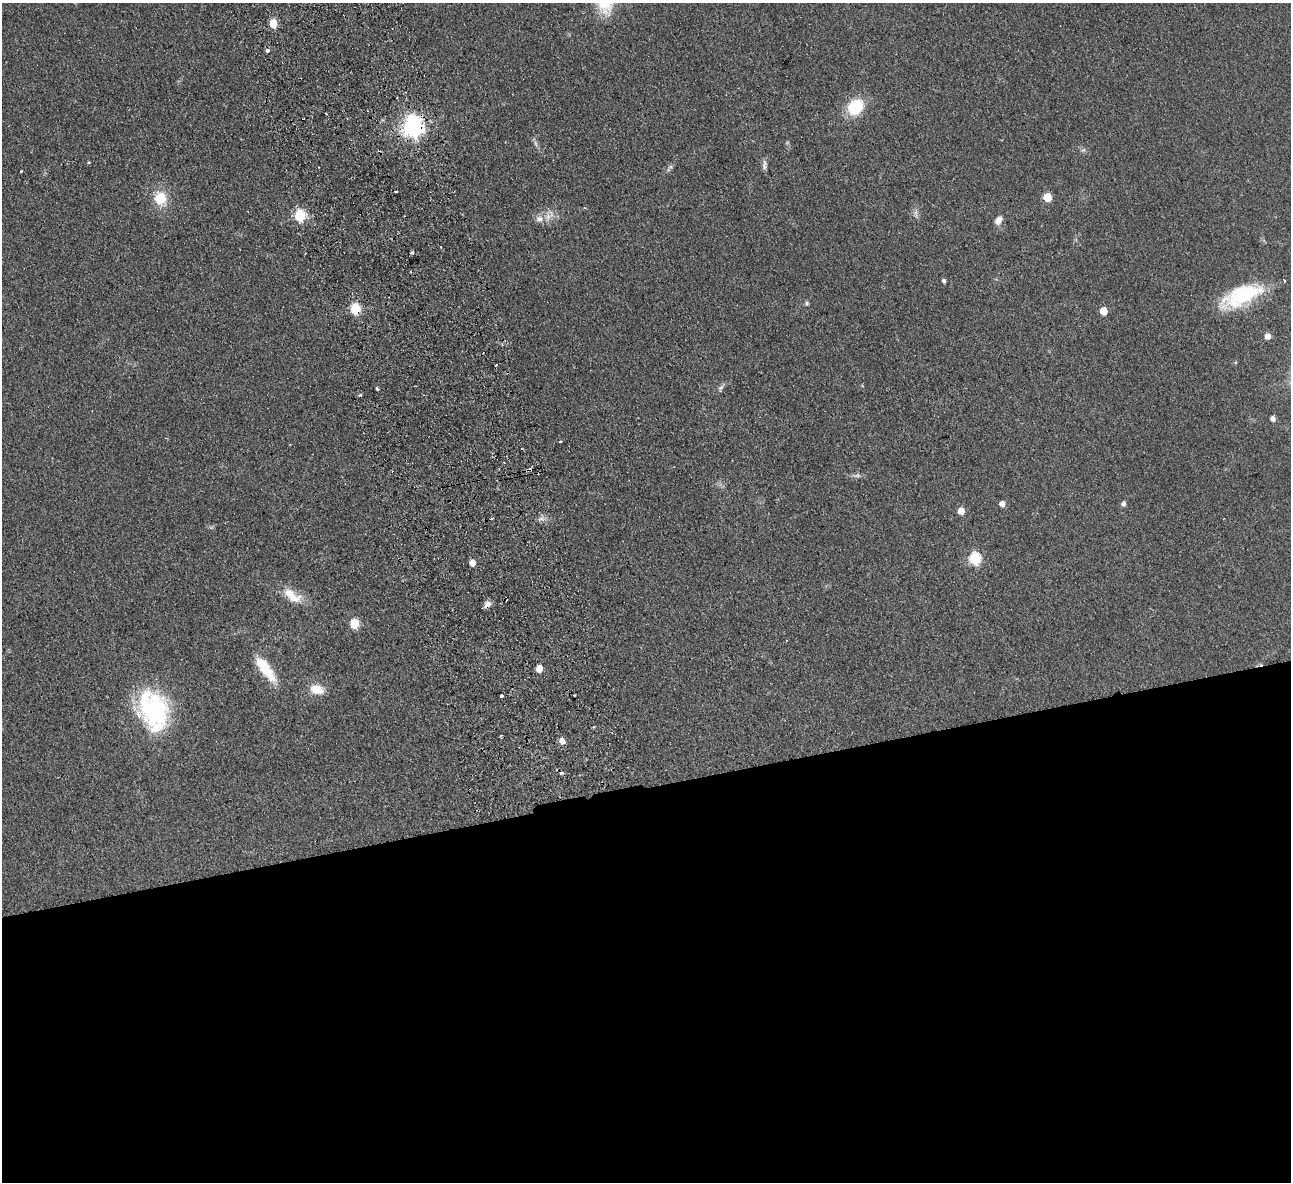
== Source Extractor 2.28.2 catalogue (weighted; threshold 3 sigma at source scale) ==
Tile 15 of 4 x 4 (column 3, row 4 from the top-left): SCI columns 2633-3921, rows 285-1464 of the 5266 x 5170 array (HDU 1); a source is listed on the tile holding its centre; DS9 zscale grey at full resolution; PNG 1293 x 1184 px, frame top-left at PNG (2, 3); no overlay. Shown black and unused: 33% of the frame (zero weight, under 2 of 3 exposures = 3% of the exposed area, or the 3 px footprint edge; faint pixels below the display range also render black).
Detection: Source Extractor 2.28.2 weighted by HDU 2 'WHT'; one run over the whole footprint, this tile lists its part. Background 0.0851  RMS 0.0094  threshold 0.0421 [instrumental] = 3 sigma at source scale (4.5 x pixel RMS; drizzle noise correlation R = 1.50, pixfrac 1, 0.05/0.05 arcsec/px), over >= 5 px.
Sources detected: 57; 8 cosmic-ray / hot-pixel residue — not listed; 1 inside a brighter listed object's ellipse — not listed separately; the other 48 listed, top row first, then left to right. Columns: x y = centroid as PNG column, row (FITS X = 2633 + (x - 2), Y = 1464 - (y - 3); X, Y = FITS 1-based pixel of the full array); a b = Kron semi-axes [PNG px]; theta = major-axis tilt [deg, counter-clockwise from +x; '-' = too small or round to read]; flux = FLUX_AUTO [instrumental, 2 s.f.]
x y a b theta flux
273 23 5 5 - 23
267 51 4 3 - 8.3
855 107 17 13 47 39
413 127 8 7 - 550
535 143 9 4 -71 2.1
88 163 3 3 - 2.1
765 165 14 6 88 3.3
670 167 6 4 18 1.6
21 171 3 3 - 1.5
396 191 3 3 - 3.4
1047 197 5 5 - 28
160 198 17 15 -67 22
916 213 12 4 -86 2.9
299 216 6 5 - 83
548 217 10 7 74 5.4
539 219 10 9 - 5.3
998 220 11 7 58 5.6
412 252 3 3 - 2.6
944 281 4 4 - 2.2
1241 296 51 20 24 65
807 303 6 5 - 1.7
355 309 6 5 - 64
1103 311 5 5 - 18
1267 336 5 5 - 7.5
496 365 3 2 - 1.4
377 388 3 3 - 2.1
721 388 10 6 51 2.6
360 395 5 3 - 1
1273 419 5 4 - 4.2
561 442 4 2 - 1
857 475 10 6 10 2.7
1002 504 5 5 - 5.6
1123 504 5 5 - 3.1
961 511 5 5 - 12
492 519 3 2 - 1.6
540 519 11 3 11 2.5
975 559 6 6 - 93
472 563 5 4 - 8.2
290 594 26 14 -30 17
487 604 9 7 31 4.7
354 624 6 5 - 37
265 668 33 10 -53 30
539 669 5 5 - 14
317 689 16 10 -12 15
501 696 4 3 - 4.4
154 711 47 34 -88 110
501 735 3 2 - 1.3
562 741 6 5 - 7
Overlapping masked pixels (flux is a lower limit): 3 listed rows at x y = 413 127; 355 309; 487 604